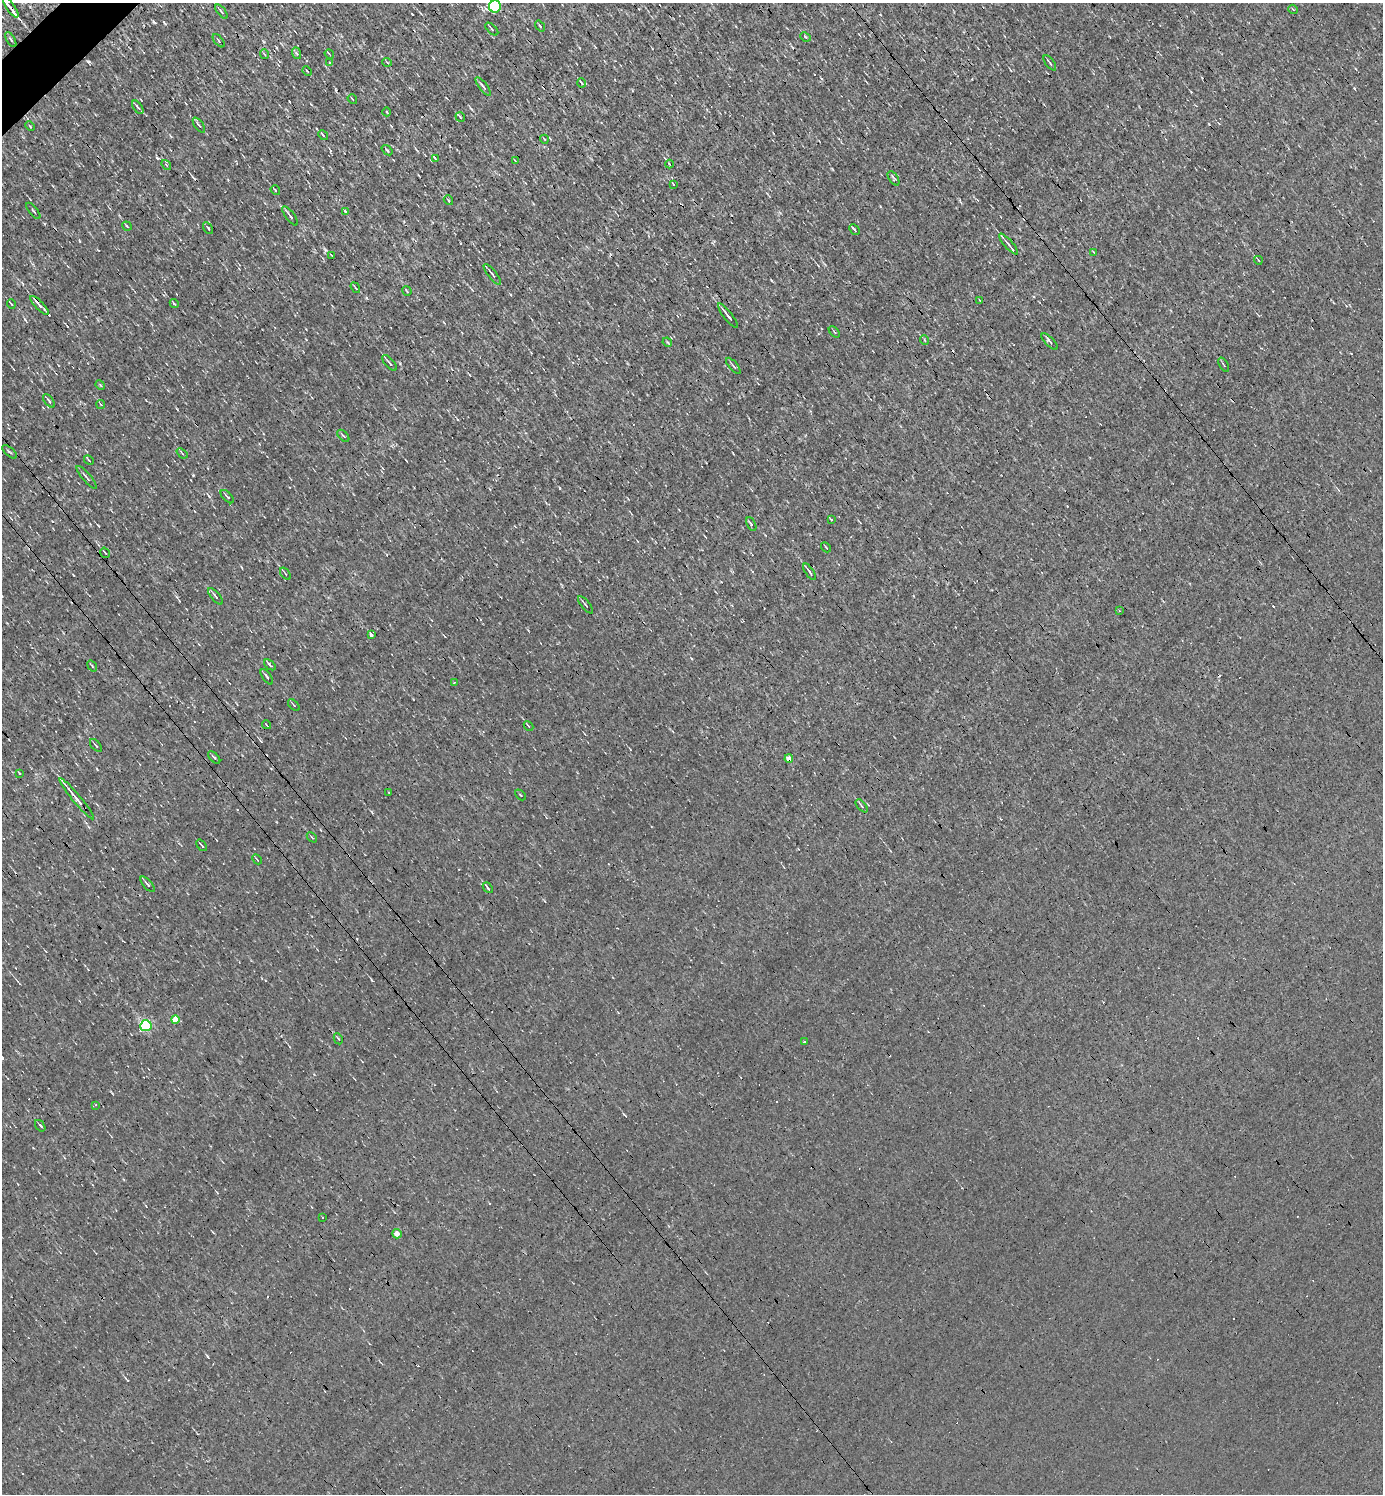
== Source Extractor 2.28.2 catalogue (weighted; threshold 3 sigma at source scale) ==
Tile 11 of 4 x 4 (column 3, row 3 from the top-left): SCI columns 2913-4293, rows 1493-2984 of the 5968 x 5969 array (HDU 1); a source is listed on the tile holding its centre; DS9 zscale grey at full resolution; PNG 1385 x 1496 px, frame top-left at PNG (2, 3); each listed source drawn as its Kron ellipse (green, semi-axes under 4 px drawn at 4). Shown black and unused: <1% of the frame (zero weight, under 3 of 4 exposures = <1% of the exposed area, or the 3 px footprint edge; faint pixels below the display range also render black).
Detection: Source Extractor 2.28.2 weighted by HDU 2 'WHT'; one run over the whole footprint, this tile lists its part. Background 0.00165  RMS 0.04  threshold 0.178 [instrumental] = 3 sigma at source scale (4.5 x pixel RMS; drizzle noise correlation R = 1.50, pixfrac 1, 0.05/0.05 arcsec/px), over >= 5 px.
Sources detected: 132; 23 cosmic-ray / hot-pixel residue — neither listed nor drawn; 2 inside a brighter listed object's ellipse — not listed separately; the other 107 listed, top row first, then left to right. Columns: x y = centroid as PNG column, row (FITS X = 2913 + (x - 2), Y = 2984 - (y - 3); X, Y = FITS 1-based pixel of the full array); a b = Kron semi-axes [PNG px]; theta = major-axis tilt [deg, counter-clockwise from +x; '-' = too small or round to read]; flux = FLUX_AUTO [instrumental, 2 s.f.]
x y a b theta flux
495 6 6 6 - 590
11 7 12 3 -56 27
1293 9 5 3 - 3.2
221 11 8 3 -50 7.3
540 26 6 3 -53 4.9
492 29 8 3 -44 4.6
805 37 5 4 - 5.1
11 40 8 2 -60 5.6
219 41 8 3 -51 5.6
296 53 6 3 -69 5.9
264 54 5 3 - 3.7
329 54 5 2 - 3.3
387 62 5 3 - 3.1
330 63 3 2 - 2.6
1050 63 9 3 -53 6.6
307 71 5 3 - 3.6
582 83 4 2 - 4.7
483 87 11 4 -52 10
352 99 5 2 - 3.3
138 107 8 3 -54 6.2
387 112 4 3 - 2.7
460 117 5 2 - 3.4
199 125 9 3 -55 6.8
30 126 5 3 - 3.8
323 135 5 2 - 4.2
544 139 4 3 - 2.7
387 150 6 3 -38 4.1
435 158 4 2 - 4
515 161 3 2 - 2.5
669 164 4 3 - 4.8
166 165 5 3 - 3.3
894 178 8 4 -55 6.1
674 184 3 3 - 7.6
275 190 5 3 - 3.5
448 200 5 3 - 4
33 211 10 2 -51 4.6
345 211 3 3 - 44
290 216 11 3 -53 9
127 226 5 3 - 5.7
208 228 7 3 -57 4.8
854 230 6 2 -47 6.3
1009 244 13 3 -48 9.9
1094 252 4 3 - 3.3
331 255 3 2 - 3.1
1258 260 4 3 - 3.4
492 274 13 3 -52 9.4
355 288 6 2 -55 3.8
407 291 5 2 - 3.7
980 300 3 2 - 3.5
11 304 5 2 - 3.9
174 304 5 3 - 5
39 305 12 4 -46 15
728 316 15 2 -52 17
834 332 6 2 -46 3.8
924 340 5 3 - 3.4
667 342 5 3 - 4.1
1050 342 10 3 -45 9.1
390 363 10 3 -48 9.6
1224 365 8 2 -59 4.9
733 366 10 3 -49 6.6
100 385 5 4 - 4
49 401 8 3 -52 7.8
101 404 5 3 - 4
343 436 7 3 -45 5.2
10 452 9 3 -39 5.2
182 453 6 3 -38 4.9
89 460 5 2 - 3.4
87 477 14 2 -50 8.2
227 497 8 3 -46 6.1
831 520 3 3 - 10
751 524 7 3 -62 5.3
826 547 6 2 -45 3
105 553 5 2 - 3.9
809 572 9 3 -56 8.9
285 574 7 2 -54 4.3
215 596 10 3 -50 8.9
585 605 11 3 -51 8.3
1119 611 4 3 - 3.2
371 635 4 3 - 13
270 665 7 2 -41 6.8
92 666 6 3 -53 3.9
267 677 9 3 -54 6.6
454 683 3 2 - 3.6
294 705 7 2 -45 4.2
267 725 4 2 - 3.8
528 726 5 3 - 4.8
96 745 7 3 -50 5.9
214 758 7 3 -45 6.5
789 758 4 4 - 27
19 773 4 2 - 2.7
389 792 2 2 - 3.3
520 795 6 2 -45 3.2
77 799 26 3 -50 36
862 806 8 4 -49 6.4
312 837 6 2 -45 3.2
202 845 6 2 -52 4.7
257 859 5 2 - 3.5
148 884 10 3 -48 8
488 888 6 2 -50 5.5
175 1019 4 4 - 63
146 1026 5 5 - 450
338 1039 6 3 -63 4
804 1041 3 2 - 6.1
95 1105 3 2 - 4.6
40 1126 6 2 -54 5.7
323 1217 2 2 - 3.3
397 1234 5 4 - 31
Overlapping masked pixels (flux is a lower limit): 2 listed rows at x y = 11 7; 789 758
Isophote crosses this tile's border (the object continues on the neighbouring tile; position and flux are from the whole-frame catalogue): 1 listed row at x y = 495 6
Unlisted compact peaks at least as high as the median listed source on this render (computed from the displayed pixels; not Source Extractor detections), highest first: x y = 157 158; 326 250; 89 62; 154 22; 366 298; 25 319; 207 1356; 1354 88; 165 24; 624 1114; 97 769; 412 14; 372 980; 471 109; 177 409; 771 280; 73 575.